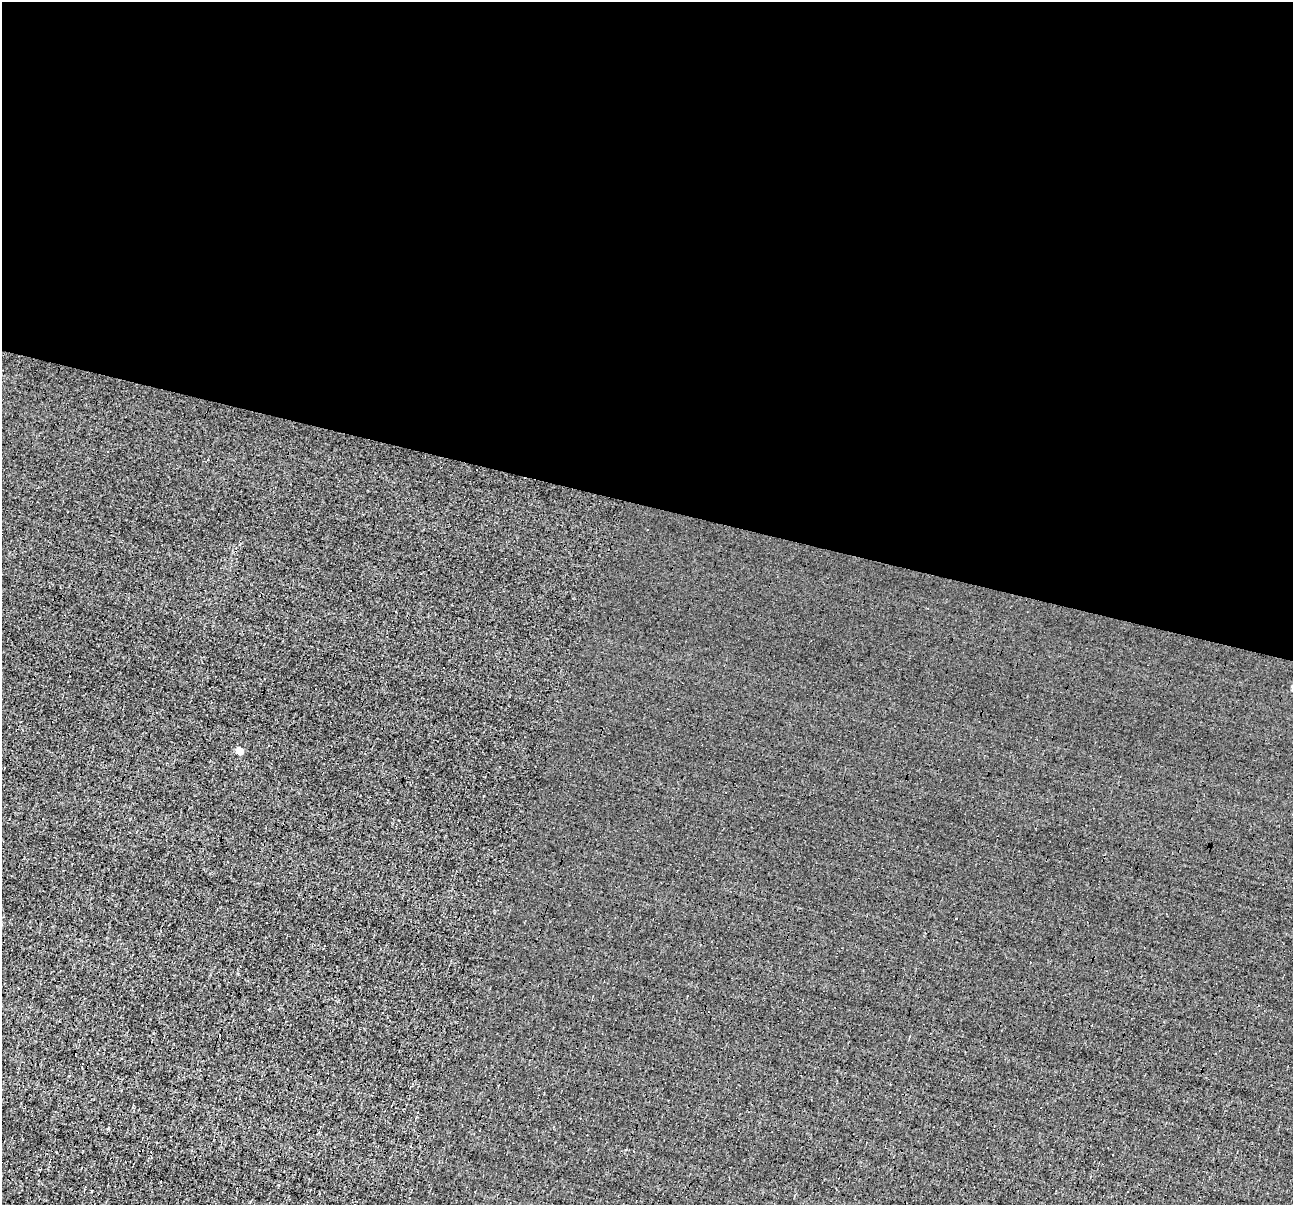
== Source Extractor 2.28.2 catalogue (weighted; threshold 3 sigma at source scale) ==
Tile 3 of 4 x 4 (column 3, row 1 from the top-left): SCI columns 2581-3871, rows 3858-5060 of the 5161 x 5185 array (HDU 1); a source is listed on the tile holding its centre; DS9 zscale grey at full resolution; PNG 1295 x 1207 px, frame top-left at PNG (2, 2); no overlay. Shown black and unused: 42% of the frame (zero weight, under 3 of 4 exposures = <1% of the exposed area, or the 3 px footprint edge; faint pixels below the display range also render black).
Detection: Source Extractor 2.28.2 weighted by HDU 2 'WHT'; one run over the whole footprint, this tile lists its part. Background 8.59e-04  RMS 0.042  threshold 0.191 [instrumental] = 3 sigma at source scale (4.5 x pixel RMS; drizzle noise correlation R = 1.50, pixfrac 1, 0.05/0.05 arcsec/px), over >= 5 px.
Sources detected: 6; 3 cosmic-ray / hot-pixel residue — not listed; the other 3 listed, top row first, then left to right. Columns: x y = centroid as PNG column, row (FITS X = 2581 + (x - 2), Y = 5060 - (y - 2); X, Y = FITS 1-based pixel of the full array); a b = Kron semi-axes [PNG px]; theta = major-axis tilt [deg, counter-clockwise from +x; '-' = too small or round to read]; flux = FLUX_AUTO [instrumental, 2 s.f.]
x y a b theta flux
107 451 3 2 - 4.7
239 751 5 4 - 98
956 919 3 3 - 6